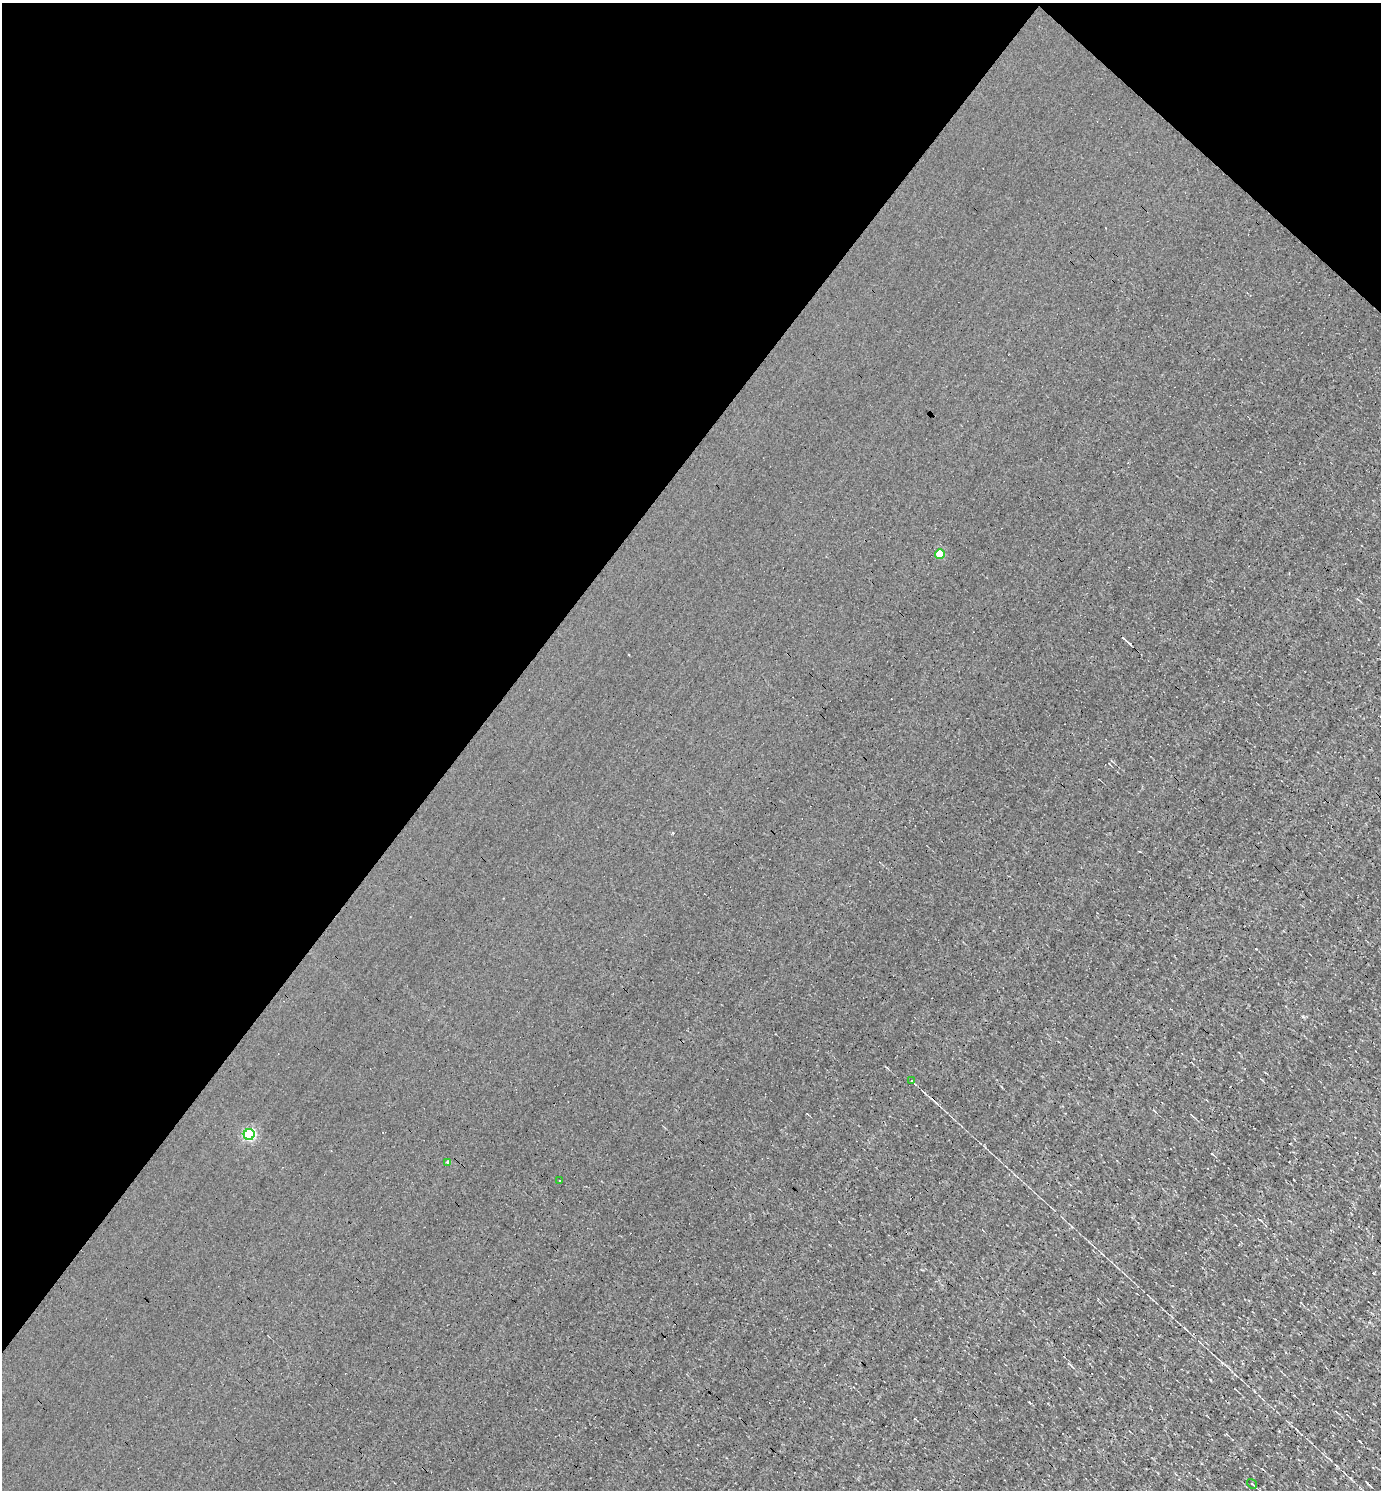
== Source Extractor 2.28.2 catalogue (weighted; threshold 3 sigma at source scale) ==
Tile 2 of 4 x 4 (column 2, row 1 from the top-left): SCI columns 1673-3051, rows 4465-5952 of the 5958 x 5952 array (HDU 1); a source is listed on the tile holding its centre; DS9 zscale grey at full resolution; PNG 1383 x 1492 px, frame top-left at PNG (2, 3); each listed source drawn as its Kron ellipse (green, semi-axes under 4 px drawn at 4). Shown black and unused: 37% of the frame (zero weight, under 3 of 4 exposures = <1% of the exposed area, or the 3 px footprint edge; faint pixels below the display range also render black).
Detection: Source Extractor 2.28.2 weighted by HDU 2 'WHT'; one run over the whole footprint, this tile lists its part. Background 8.66e-04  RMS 0.049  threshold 0.221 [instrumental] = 3 sigma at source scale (4.5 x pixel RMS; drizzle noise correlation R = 1.50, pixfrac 1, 0.05/0.05 arcsec/px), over >= 5 px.
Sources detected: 9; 3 cosmic-ray / hot-pixel residue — neither listed nor drawn; the other 6 listed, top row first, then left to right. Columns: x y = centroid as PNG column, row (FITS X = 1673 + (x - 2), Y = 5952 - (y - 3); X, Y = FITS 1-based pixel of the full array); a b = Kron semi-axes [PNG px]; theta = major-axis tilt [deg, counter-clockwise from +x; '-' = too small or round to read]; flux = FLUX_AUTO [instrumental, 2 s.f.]
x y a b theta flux
940 554 5 4 - 94
911 1081 3 3 - 9.5
249 1135 5 5 - 620
448 1162 4 4 - 12
560 1180 3 2 - 6.1
1252 1484 5 3 - 4.3